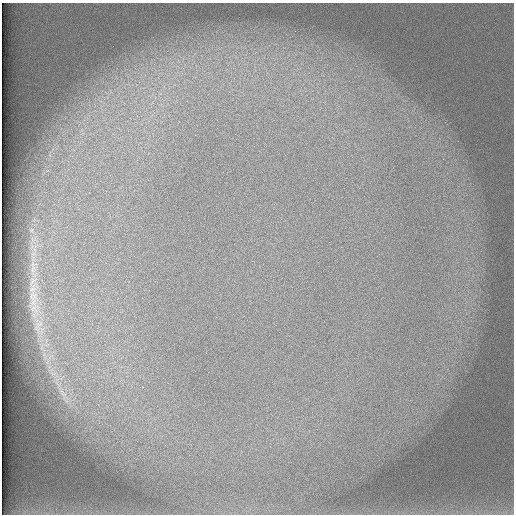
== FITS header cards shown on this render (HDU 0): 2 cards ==
NAXIS1  =                  512 /
NAXIS2  =                  512 /

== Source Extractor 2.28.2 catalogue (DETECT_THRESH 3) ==
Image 512 x 512 px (HDU 0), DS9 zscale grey, 1 PNG px = 1 image px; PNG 516 x 516 px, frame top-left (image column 1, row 512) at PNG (2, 3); no overlay
Background 102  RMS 3.1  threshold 9.45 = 3 sigma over >= 5 px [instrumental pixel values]
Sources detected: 6; all 6 listed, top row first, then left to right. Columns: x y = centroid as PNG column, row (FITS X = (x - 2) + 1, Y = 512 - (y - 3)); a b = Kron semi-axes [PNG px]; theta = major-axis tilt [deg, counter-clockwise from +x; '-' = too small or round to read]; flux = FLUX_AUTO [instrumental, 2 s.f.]
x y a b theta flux
33 269 13 5 74 1200
33 281 9 3 45 510
33 296 17 12 88 2600
33 308 15 7 55 1300
39 324 11 6 16 930
63 393 24 9 -61 3200